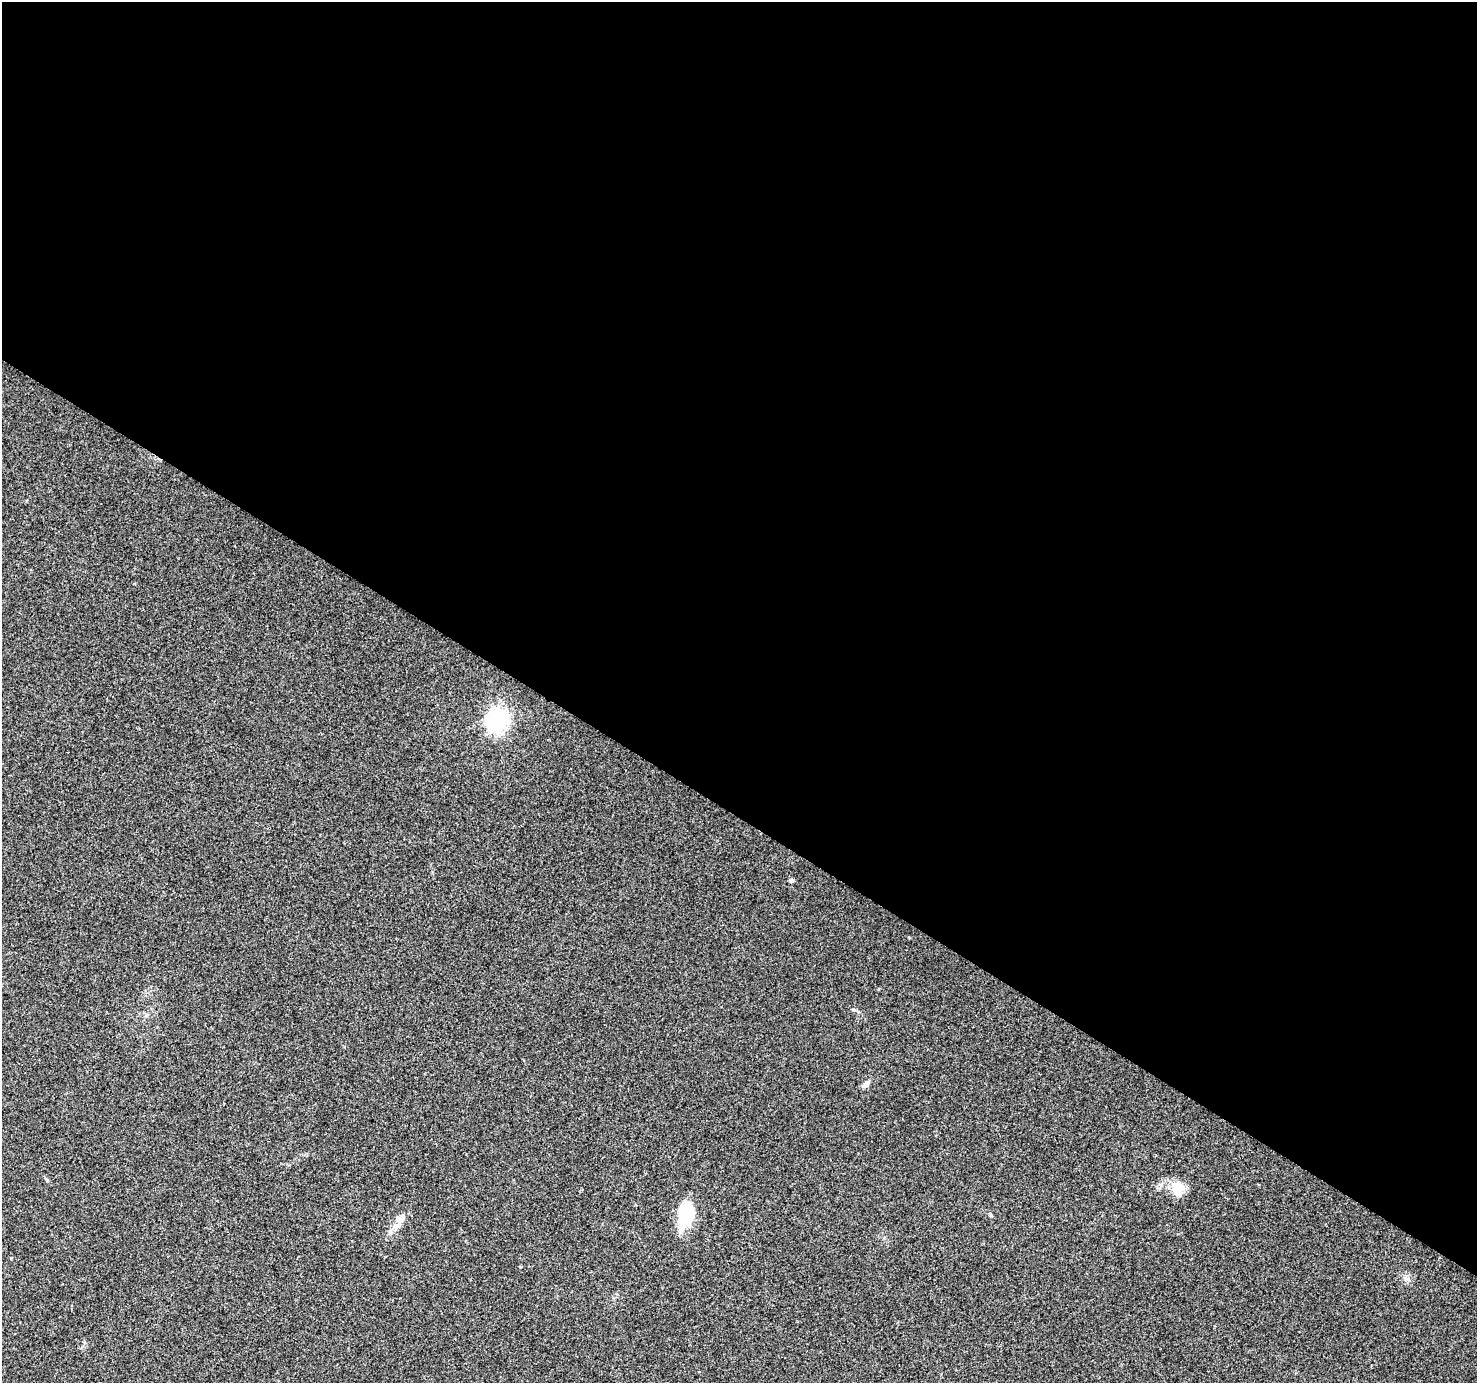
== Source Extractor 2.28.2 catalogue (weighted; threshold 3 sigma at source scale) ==
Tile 3 of 4 x 4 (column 3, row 1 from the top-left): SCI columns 2957-4431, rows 4400-5780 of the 5905 x 5969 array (HDU 1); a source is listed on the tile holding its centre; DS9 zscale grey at full resolution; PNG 1479 x 1385 px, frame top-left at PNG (2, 2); no overlay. Shown black and unused: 59% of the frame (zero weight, under 2 of 3 exposures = <1% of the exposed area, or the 3 px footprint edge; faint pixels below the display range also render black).
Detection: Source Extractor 2.28.2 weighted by HDU 2 'WHT'; one run over the whole footprint, this tile lists its part. Background 0.047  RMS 0.0058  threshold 0.0262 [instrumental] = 3 sigma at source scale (4.5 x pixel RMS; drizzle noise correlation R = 1.50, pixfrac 1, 0.0396/0.0396 arcsec/px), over >= 5 px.
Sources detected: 10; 1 inside a brighter object's white glare — not listed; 2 inside a brighter listed object's ellipse — not listed separately; the other 7 listed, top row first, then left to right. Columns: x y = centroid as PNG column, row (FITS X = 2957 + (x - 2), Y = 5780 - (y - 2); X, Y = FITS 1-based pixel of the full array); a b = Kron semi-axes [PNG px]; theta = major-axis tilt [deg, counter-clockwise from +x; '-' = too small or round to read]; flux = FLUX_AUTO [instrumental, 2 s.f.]
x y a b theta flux
495 723 7 6 - 210
791 880 5 4 - 1.2
854 1010 6 4 -19 0.79
866 1084 11 6 38 2.7
1178 1189 18 13 82 11
686 1215 31 17 77 21
400 1221 15 13 -74 4.8